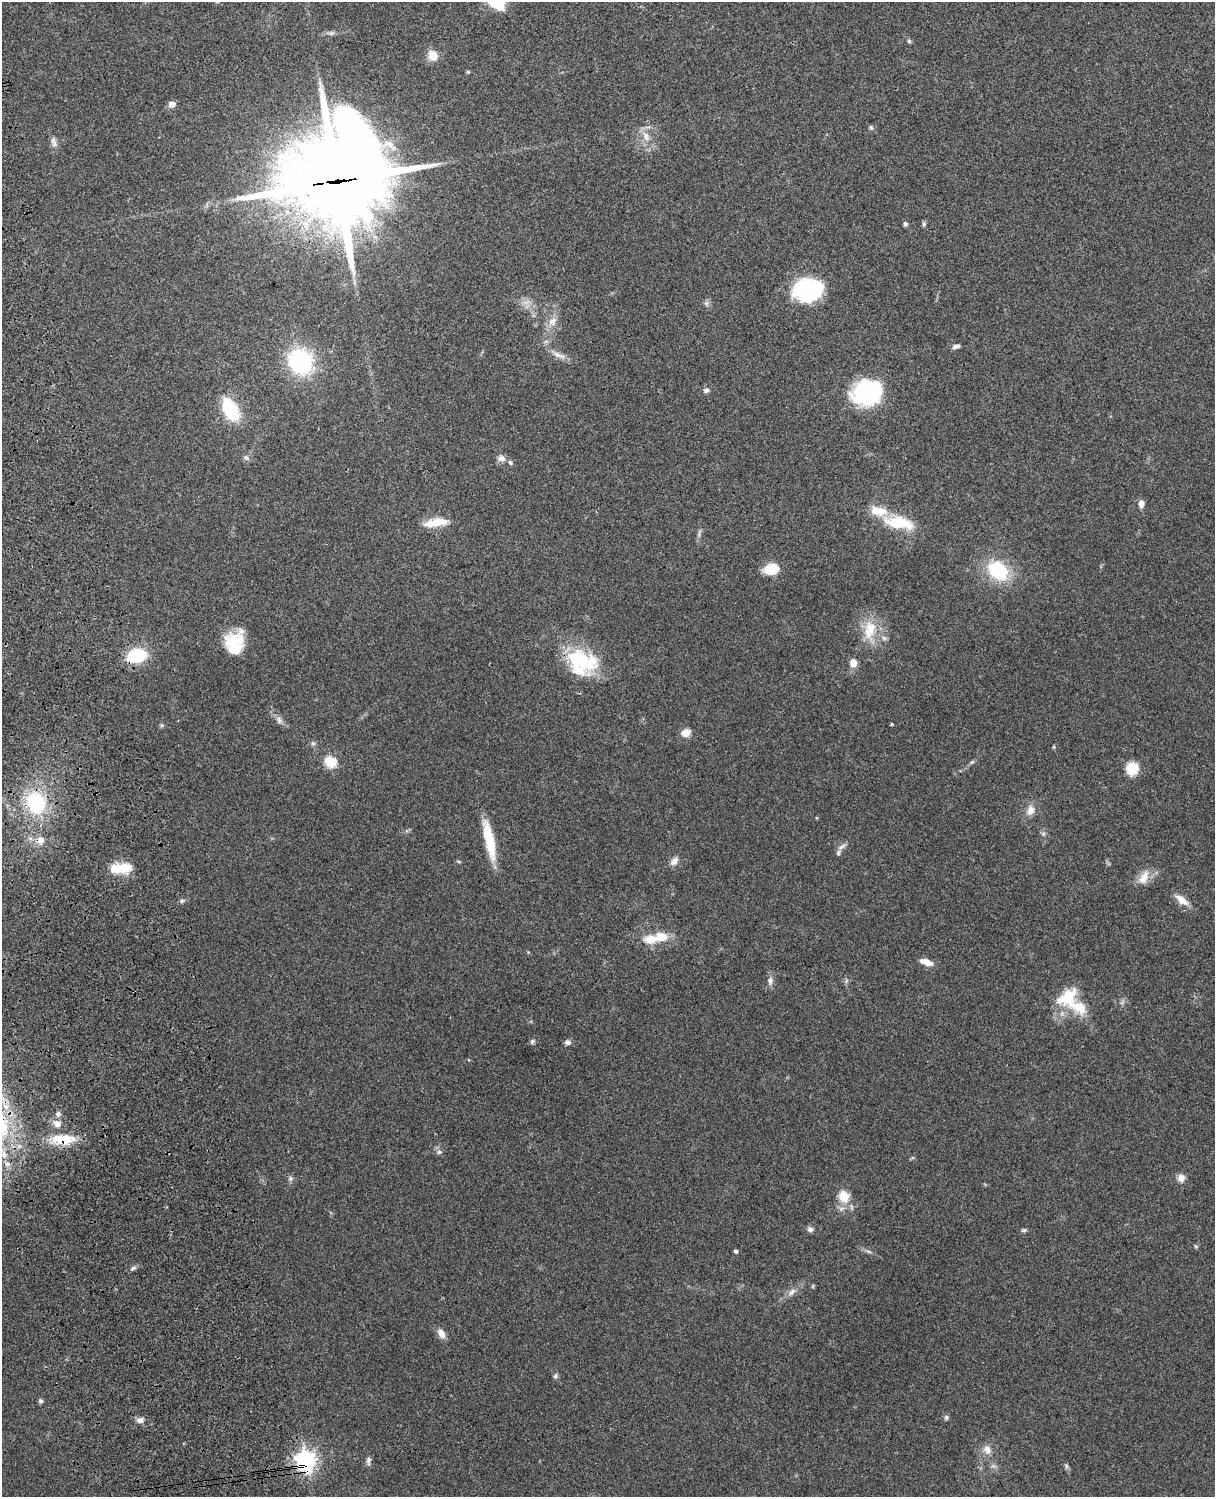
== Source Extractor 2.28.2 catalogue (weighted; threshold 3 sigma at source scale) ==
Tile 7 of 4 x 3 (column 3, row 2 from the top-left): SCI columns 2544-3756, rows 1660-3154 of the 5089 x 4927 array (HDU 1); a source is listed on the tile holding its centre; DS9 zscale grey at full resolution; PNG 1217 x 1499 px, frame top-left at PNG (2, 2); no overlay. Shown black and unused: <1% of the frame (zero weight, under 3 of 4 exposures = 6% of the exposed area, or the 3 px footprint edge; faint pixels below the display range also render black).
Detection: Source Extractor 2.28.2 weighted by HDU 2 'WHT'; one run over the whole footprint, this tile lists its part. Background 0.0899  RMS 0.0062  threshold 0.0277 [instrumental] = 3 sigma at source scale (4.5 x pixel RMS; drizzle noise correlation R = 1.50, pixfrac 1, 0.05/0.05 arcsec/px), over >= 5 px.
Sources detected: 99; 4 inside a brighter object's white glare — not listed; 9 inside a brighter listed object's ellipse — not listed separately; the other 86 listed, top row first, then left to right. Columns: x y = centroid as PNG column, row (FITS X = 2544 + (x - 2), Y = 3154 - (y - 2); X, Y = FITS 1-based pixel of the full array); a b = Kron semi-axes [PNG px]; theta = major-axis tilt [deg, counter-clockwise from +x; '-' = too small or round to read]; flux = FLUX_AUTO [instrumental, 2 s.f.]
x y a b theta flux
496 2 19 12 -32 23
331 33 8 6 19 1.5
909 41 5 5 - 1.1
433 55 12 10 -70 7.7
468 72 6 3 -18 0.65
172 104 6 5 - 5.2
871 127 7 4 -63 1.1
646 136 14 8 -64 5.5
54 143 11 8 -70 2.8
337 180 40 36 52 7500
905 224 6 5 - 1.4
924 224 7 4 90 1.2
810 287 29 24 62 53
526 302 12 6 15 3.3
552 321 13 10 46 5.1
956 346 9 5 20 2.1
558 355 22 6 -23 4.6
301 361 22 19 -51 68
706 390 7 6 - 1.8
869 395 28 20 -23 72
231 410 21 12 -61 40
246 457 10 5 -34 1.6
501 458 12 8 -7 3
1141 504 8 6 89 3.8
438 522 27 12 9 11
899 523 40 15 -11 23
699 533 12 3 70 1.5
771 569 15 11 11 14
998 571 16 12 -41 46
870 630 28 15 80 17
884 638 8 6 -13 1.8
234 640 28 18 32 19
137 655 17 11 9 33
580 660 39 30 -61 41
853 663 10 9 - 4.5
279 720 12 7 -62 2.7
892 724 4 3 - 0.73
686 733 11 9 18 4.8
313 743 6 5 - 1.3
1054 747 6 4 -89 0.62
330 762 6 5 - 48
972 762 7 4 43 1.1
1132 768 12 11 - 14
36 803 25 21 -73 48
1030 810 14 10 70 5.4
817 818 4 3 - 0.52
1043 834 6 6 - 1.3
40 840 10 9 - 5.3
489 840 46 10 -78 23
841 847 13 5 29 2.3
674 861 11 8 48 3.7
459 862 6 4 -19 0.7
125 868 16 12 2 11
1143 878 22 12 60 7.7
1182 900 19 8 -37 6.4
182 901 7 5 30 1.2
661 937 15 11 -4 11
926 962 16 7 -19 5.8
770 981 11 7 83 2.9
1067 998 30 20 51 21
532 1041 8 5 49 1.2
567 1042 8 6 -3 1.9
58 1114 7 6 - 1.8
57 1124 10 8 -34 4.2
63 1139 33 13 4 19
439 1152 7 6 - 1.7
290 1178 7 4 -71 1.2
1181 1178 10 9 - 3.4
843 1196 6 5 - 36
810 1229 8 6 -37 2
1024 1230 8 5 10 1.1
1196 1246 6 4 -45 0.81
736 1251 4 4 - 1.6
868 1251 8 3 -19 1.3
133 1268 8 5 17 1.5
813 1286 6 3 72 0.7
792 1292 14 6 41 3.5
441 1333 11 7 -62 5
555 1376 7 5 60 1.2
41 1401 6 6 - 1.3
946 1417 7 6 - 1.2
140 1420 8 7 - 2.8
987 1450 14 10 -65 4.8
368 1460 8 6 80 1.9
305 1461 8 7 - 380
1066 1466 8 5 -71 1.2
Overlapping masked pixels (flux is a lower limit): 5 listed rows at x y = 337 180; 137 655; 40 840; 63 1139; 305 1461
Isophote crosses this tile's border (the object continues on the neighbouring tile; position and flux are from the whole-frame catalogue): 1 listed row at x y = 496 2